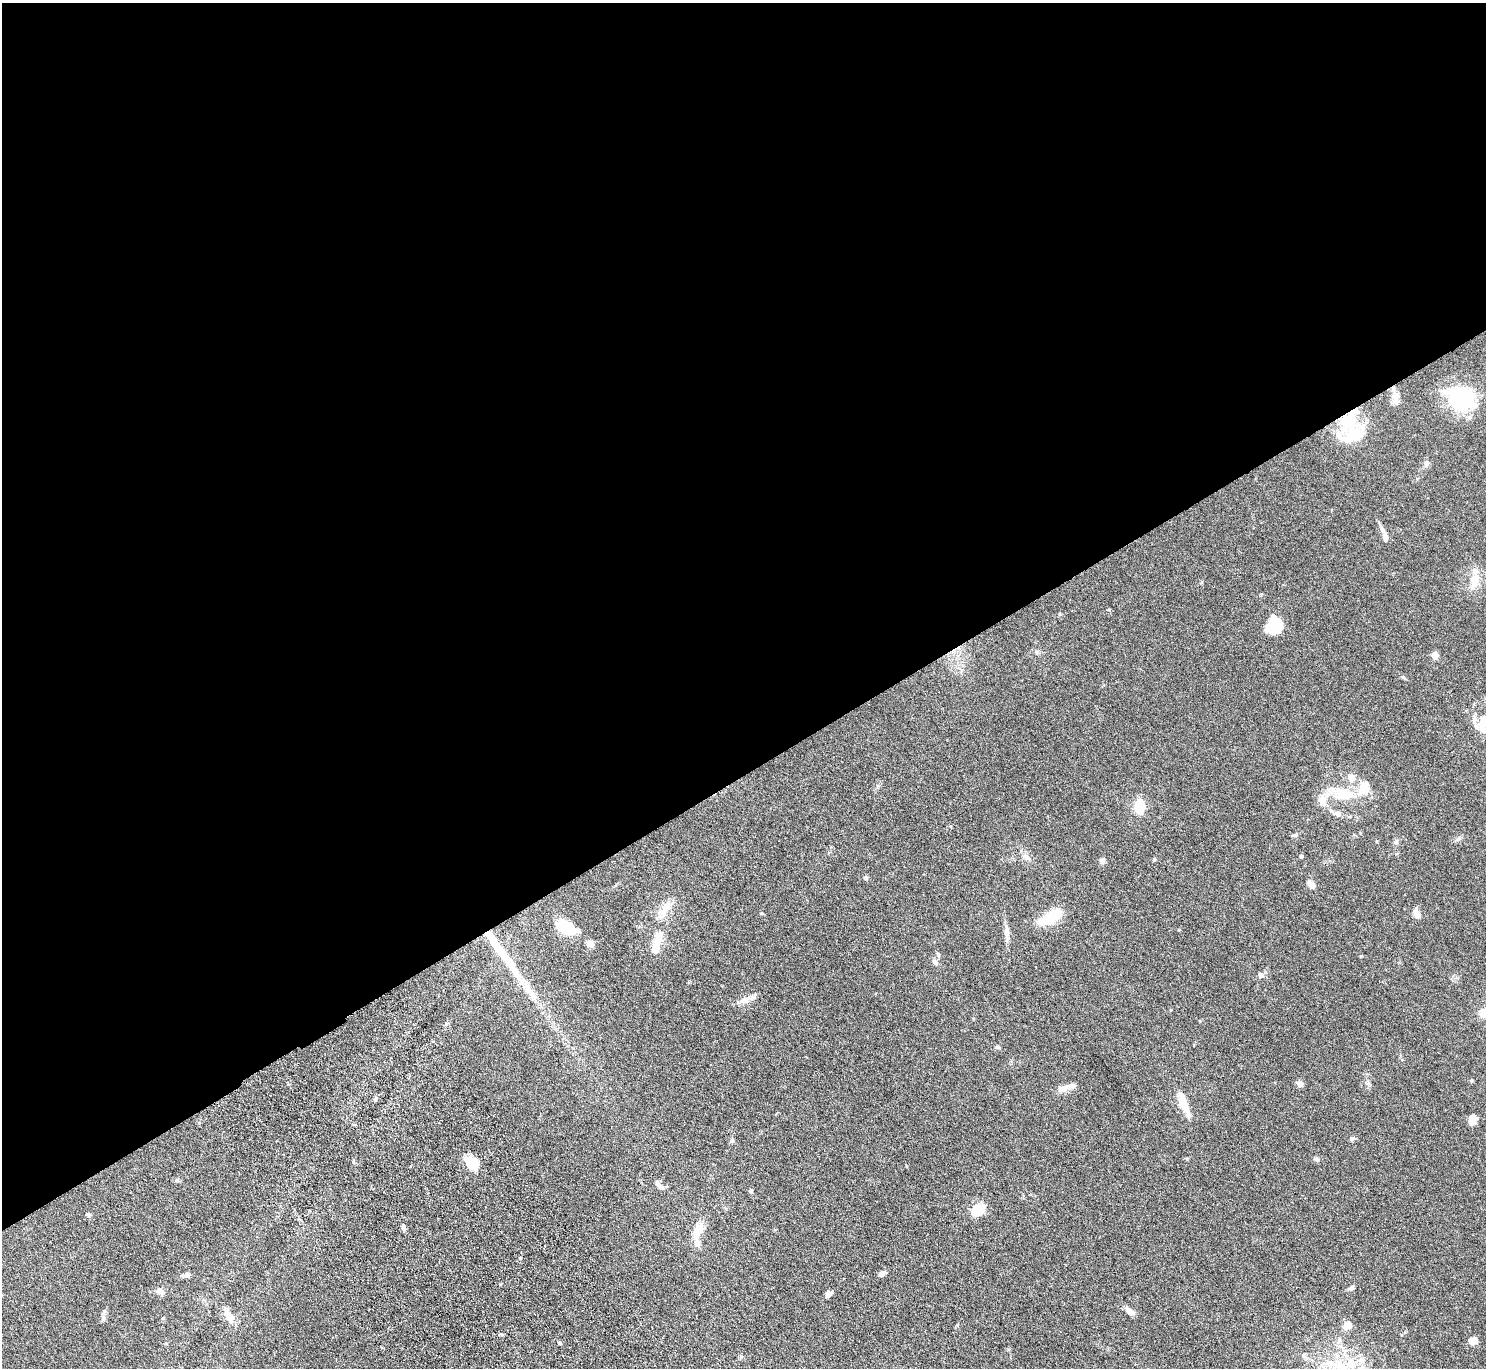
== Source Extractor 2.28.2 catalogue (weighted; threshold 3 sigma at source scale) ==
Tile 2 of 4 x 4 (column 2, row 1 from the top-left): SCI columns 1536-3019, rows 4290-5655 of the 6037 x 5985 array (HDU 1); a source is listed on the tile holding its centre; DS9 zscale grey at full resolution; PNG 1488 x 1370 px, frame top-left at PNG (2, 3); no overlay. Shown black and unused: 57% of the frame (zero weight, under 4 of 8 exposures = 3% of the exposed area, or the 3 px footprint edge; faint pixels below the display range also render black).
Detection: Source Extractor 2.28.2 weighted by HDU 2 'WHT'; one run over the whole footprint, this tile lists its part. Background 0.0883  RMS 0.0051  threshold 0.021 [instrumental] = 3 sigma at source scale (4.09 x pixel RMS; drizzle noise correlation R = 1.36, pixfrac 0.8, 0.05/0.05 arcsec/px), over >= 5 px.
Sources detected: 83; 9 inside a brighter object's white glare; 1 long thin detection or spike segment (spike, bleed or trail) — not listed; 8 inside a brighter listed object's ellipse — not listed separately; the other 65 listed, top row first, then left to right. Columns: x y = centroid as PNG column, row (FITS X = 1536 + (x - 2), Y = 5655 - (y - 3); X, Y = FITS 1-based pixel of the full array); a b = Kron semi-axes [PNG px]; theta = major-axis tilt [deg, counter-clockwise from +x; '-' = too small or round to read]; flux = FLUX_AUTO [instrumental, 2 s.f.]
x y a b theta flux
1396 396 18 10 -87 3.8
1461 398 35 25 -21 34
1351 427 26 18 74 14
1426 463 8 6 1 1.2
1382 529 14 6 -60 2
1475 580 22 12 82 7
1272 628 15 10 -8 13
1037 652 6 5 - 0.78
1435 655 6 6 - 3.3
1483 721 24 18 71 9
1352 777 8 8 - 3.3
1342 793 38 16 -16 14
1139 807 15 11 -88 9
1336 813 20 7 -20 3.3
951 826 5 3 - 0.37
1295 835 9 4 13 0.83
1458 839 9 4 36 1
1396 842 7 6 - 1
1301 856 5 5 - 0.69
1026 857 15 6 -19 2
1154 859 5 4 - 0.69
1102 861 8 7 - 1.5
865 878 6 5 - 0.84
1311 884 13 7 -50 2.2
667 906 17 12 53 5.5
1416 913 10 6 -68 4
1050 917 31 12 28 13
566 927 20 12 -25 14
1007 933 23 7 -87 3.2
590 943 7 6 - 3.3
655 947 12 7 76 7.6
938 954 7 5 -58 0.9
935 962 9 7 -48 1.6
1261 975 8 7 - 1.5
745 1000 16 8 28 3.6
1484 1013 13 11 48 4.5
998 1047 8 4 -24 0.75
1472 1080 6 4 -22 0.54
1367 1083 8 4 0 0.85
1299 1084 8 6 -42 2.1
1063 1088 16 8 14 3.5
1184 1105 32 10 -61 6.9
1473 1119 10 7 74 3.7
1352 1138 8 5 10 1
732 1141 7 5 49 0.8
1316 1159 8 6 -28 1.1
473 1164 14 11 -38 10
659 1185 16 6 -45 2.1
751 1191 6 5 - 0.72
981 1209 15 11 8 8
403 1227 8 5 -83 1.2
697 1233 24 11 68 7.5
520 1258 4 3 - 0.39
882 1273 7 5 25 2.2
187 1275 9 6 13 1.6
1351 1288 9 5 43 1.2
160 1291 11 8 -36 1.9
828 1294 7 6 - 1.9
1129 1311 13 7 -41 2.5
228 1316 21 10 -52 4.9
103 1318 11 4 90 1.2
1347 1325 9 8 - 4.9
1473 1341 8 6 4 4.4
559 1343 6 3 -46 0.55
1351 1364 16 13 -75 8.9
Isophote crosses this tile's border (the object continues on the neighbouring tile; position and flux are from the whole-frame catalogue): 2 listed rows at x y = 1483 721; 1484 1013
Unlisted compact peaks at least as high as the median listed source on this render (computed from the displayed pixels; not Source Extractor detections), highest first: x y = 1403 677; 761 913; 1361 956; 1109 610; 957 1325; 1060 614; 87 1214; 1187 1159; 353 1161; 1179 930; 906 1166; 177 1180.